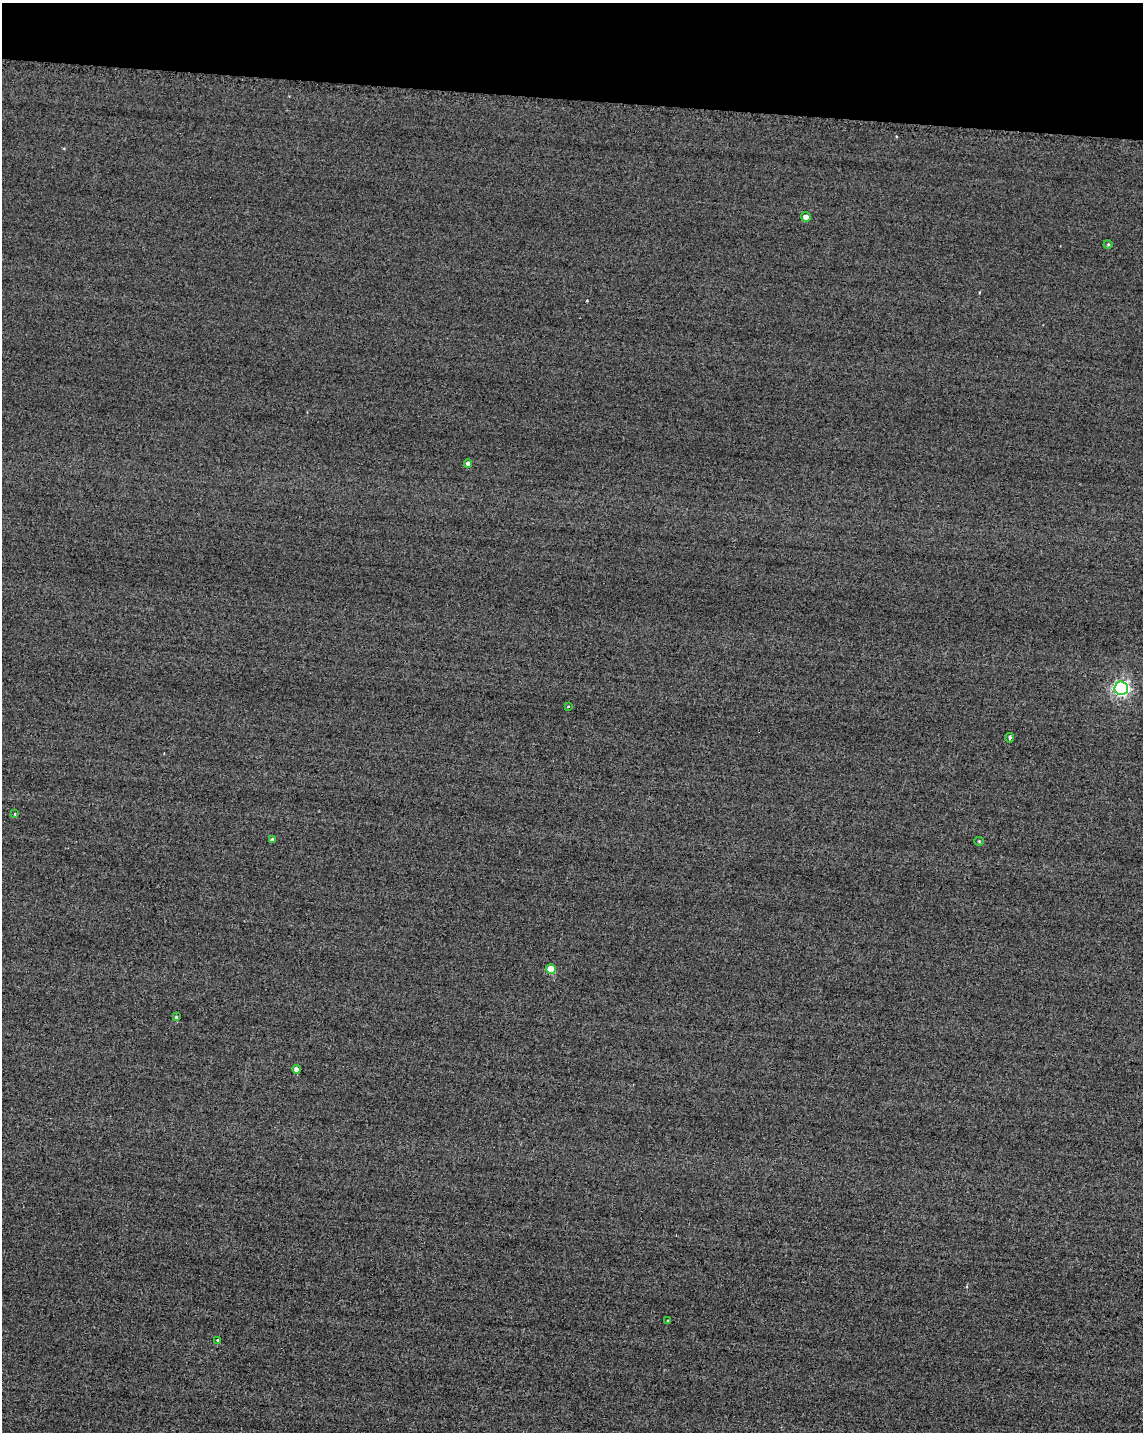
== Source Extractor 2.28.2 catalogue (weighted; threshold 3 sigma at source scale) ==
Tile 2 of 4 x 3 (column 2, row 1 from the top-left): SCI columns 1168-2308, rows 3108-4537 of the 4849 x 4881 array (HDU 1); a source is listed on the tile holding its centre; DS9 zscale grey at full resolution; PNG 1145 x 1434 px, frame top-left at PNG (2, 3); each listed source drawn as its Kron ellipse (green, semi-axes under 4 px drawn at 4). Shown black and unused: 7% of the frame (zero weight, under 2 of 3 exposures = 12% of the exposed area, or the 3 px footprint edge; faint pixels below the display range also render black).
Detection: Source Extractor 2.28.2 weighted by HDU 2 'WHT'; one run over the whole footprint, this tile lists its part. Background -0.229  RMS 3.4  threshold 15.2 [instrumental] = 3 sigma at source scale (4.5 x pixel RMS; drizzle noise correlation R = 1.50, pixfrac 1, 0.05/0.05 arcsec/px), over >= 5 px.
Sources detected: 15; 1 cosmic-ray / hot-pixel residue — neither listed nor drawn; the other 14 listed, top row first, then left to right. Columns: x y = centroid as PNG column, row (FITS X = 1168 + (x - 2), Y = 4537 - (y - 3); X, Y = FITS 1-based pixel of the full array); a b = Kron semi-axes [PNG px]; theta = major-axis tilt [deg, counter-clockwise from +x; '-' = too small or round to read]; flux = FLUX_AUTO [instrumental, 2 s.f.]
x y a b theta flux
806 217 5 4 - 1600
1108 244 4 4 - 340
468 463 4 4 - 900
1121 688 7 6 - 87000
568 707 3 2 - 220
1010 738 5 3 - 2200
15 814 4 3 - 320
273 839 4 4 - 780
979 841 5 4 - 360
551 969 5 5 - 6000
176 1017 4 3 - 430
296 1069 4 4 - 1700
668 1321 3 3 - 280
217 1341 3 3 - 2500